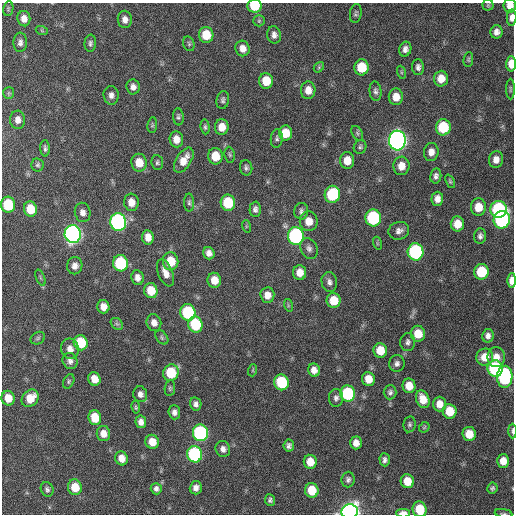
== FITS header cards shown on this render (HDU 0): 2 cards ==
NAXIS1  =                  512 / Axis length
NAXIS2  =                  512 / Axis length

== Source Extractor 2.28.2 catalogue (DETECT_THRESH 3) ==
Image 512 x 512 px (HDU 0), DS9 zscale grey, 1 PNG px = 1 image px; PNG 516 x 516 px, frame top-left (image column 1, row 512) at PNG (2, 3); each listed source drawn as its Kron ellipse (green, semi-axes under 4 px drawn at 4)
Background 401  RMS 11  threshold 32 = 3 sigma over >= 5 px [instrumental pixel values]
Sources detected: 172; all 172 listed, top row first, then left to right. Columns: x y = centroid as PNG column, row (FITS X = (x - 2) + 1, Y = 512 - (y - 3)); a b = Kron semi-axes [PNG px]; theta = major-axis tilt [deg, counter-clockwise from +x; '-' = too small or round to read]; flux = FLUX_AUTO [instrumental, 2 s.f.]
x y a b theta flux
488 5 5 5 - 940
254 6 7 6 - 22000
510 6 7 6 - 5500
8 9 7 5 81 1200
356 13 9 6 81 1700
512 18 8 5 86 3800
24 19 8 6 -81 5400
125 19 9 7 -83 4100
259 21 6 5 - 1300
42 31 6 4 -19 900
496 32 7 6 - 3500
206 35 8 7 - 17000
274 35 8 7 - 3200
20 42 9 7 86 3000
90 43 8 5 85 1900
189 44 8 5 -74 1300
243 48 8 7 - 5100
405 49 7 6 - 3100
468 60 7 5 84 1200
511 64 7 5 90 10000
319 67 6 4 49 1100
362 67 8 7 - 21000
418 67 8 6 -89 2700
401 72 7 4 -72 1100
441 79 8 7 - 9100
266 81 8 7 - 14000
133 87 7 6 - 3600
510 89 10 4 -90 1100
308 90 9 7 88 6600
376 91 10 6 -84 2200
9 93 6 5 - 1100
111 95 9 7 -85 3600
396 97 8 7 - 8300
223 100 9 6 80 2000
178 117 8 5 -85 1500
18 120 9 7 -86 4400
152 125 7 5 82 1200
205 127 7 4 -83 1500
222 127 8 7 - 8100
443 127 8 7 - 35000
286 133 7 6 - 12000
357 133 8 5 -60 1400
277 138 9 6 83 1900
176 139 8 7 - 6500
397 141 10 8 88 450000
360 147 7 6 - 1600
45 148 8 4 -88 1800
431 152 9 7 83 5200
230 155 8 5 -83 1400
215 156 8 7 - 14000
184 160 14 7 58 9200
496 160 8 7 - 5100
347 161 8 7 - 9600
157 162 7 5 -83 1400
139 163 9 7 -80 12000
38 165 6 6 - 1500
401 166 9 8 - 7900
246 168 8 6 -76 1800
436 176 7 5 81 2500
450 181 7 4 -64 1100
332 194 8 7 - 49000
437 199 7 6 - 4400
131 202 9 7 -84 6800
189 202 9 5 -89 1600
228 203 8 7 - 29000
8 205 8 7 - 32000
478 207 8 7 - 12000
30 209 7 6 - 16000
255 209 7 5 89 2500
499 209 8 8 - 92000
301 211 8 7 - 2300
83 212 10 7 -77 4000
373 218 8 8 - 74000
502 220 9 8 - 120000
309 221 10 9 - 8500
118 222 9 8 - 200000
457 224 7 6 - 11000
246 226 6 4 -73 790
399 231 10 8 16 3900
73 234 9 8 - 340000
296 236 9 8 - 140000
480 236 7 6 - 2400
148 237 7 5 -84 6700
377 243 6 4 -72 1000
309 248 11 8 -66 3200
416 252 8 8 - 110000
209 253 6 5 - 3700
171 261 9 7 -84 17000
121 263 8 7 - 55000
75 266 8 7 - 4200
300 272 7 6 - 7800
481 272 8 7 - 29000
165 273 14 7 -68 5700
40 278 8 3 -69 1100
137 278 7 6 - 3900
214 280 7 6 - 9300
512 281 7 4 88 6700
329 282 10 7 -79 3200
151 291 7 6 - 14000
267 295 8 7 - 6500
334 300 7 7 - 14000
288 305 6 4 -73 1000
103 307 6 6 - 6400
188 312 8 7 - 59000
154 323 8 7 - 4700
117 324 7 5 -42 1700
195 324 8 7 - 41000
418 334 8 7 - 13000
488 336 7 6 - 3300
162 337 8 5 -51 1300
38 338 8 6 29 1500
408 342 9 7 85 2500
81 343 7 7 - 27000
70 349 10 9 - 5100
380 350 7 6 - 13000
485 357 8 8 - 11000
496 357 10 9 - 7300
70 361 8 7 - 2900
397 364 8 7 - 2800
495 368 8 7 - 80000
253 370 6 4 72 920
314 370 6 6 - 4900
171 373 8 7 - 29000
505 377 11 7 87 89000
94 379 7 6 - 8700
368 379 7 6 - 9800
69 381 7 5 62 1300
282 382 8 7 - 41000
409 386 7 6 - 10000
170 388 8 5 81 1400
390 392 7 6 - 2000
140 394 8 7 - 3500
348 394 8 7 - 61000
8 398 7 6 - 10000
30 398 9 7 47 13000
336 398 9 7 88 2700
423 399 9 6 -70 10000
196 404 7 5 -78 2700
439 404 7 6 - 7400
136 407 6 4 -80 1000
450 411 7 7 - 16000
174 412 7 6 - 3100
95 418 7 6 - 17000
141 422 6 5 - 3700
409 424 8 6 79 1600
424 427 6 4 45 980
513 431 7 2 -88 1600
103 433 7 7 - 6600
200 433 8 7 - 120000
469 434 7 6 - 12000
152 442 7 6 - 9300
356 443 6 5 - 5200
289 446 6 5 - 2300
223 449 8 7 - 3700
195 454 8 7 - 91000
122 458 7 6 - 7200
385 460 6 5 - 2200
503 461 7 6 - 7600
310 462 7 6 - 11000
348 480 8 6 85 2200
407 481 7 6 - 12000
75 487 8 7 - 16000
196 488 6 6 - 3700
492 488 5 5 - 1400
47 489 7 6 - 1900
156 489 6 5 - 2400
312 490 7 6 - 18000
270 500 6 5 - 1800
420 509 8 7 - 18000
350 511 8 7 - 440000
403 513 7 3 1 6500
503 513 9 3 -9 1100
At the frame edge (FLAGS 8, measured only in part): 10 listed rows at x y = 254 6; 510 6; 512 18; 511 64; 512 281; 513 431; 420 509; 350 511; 403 513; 503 513